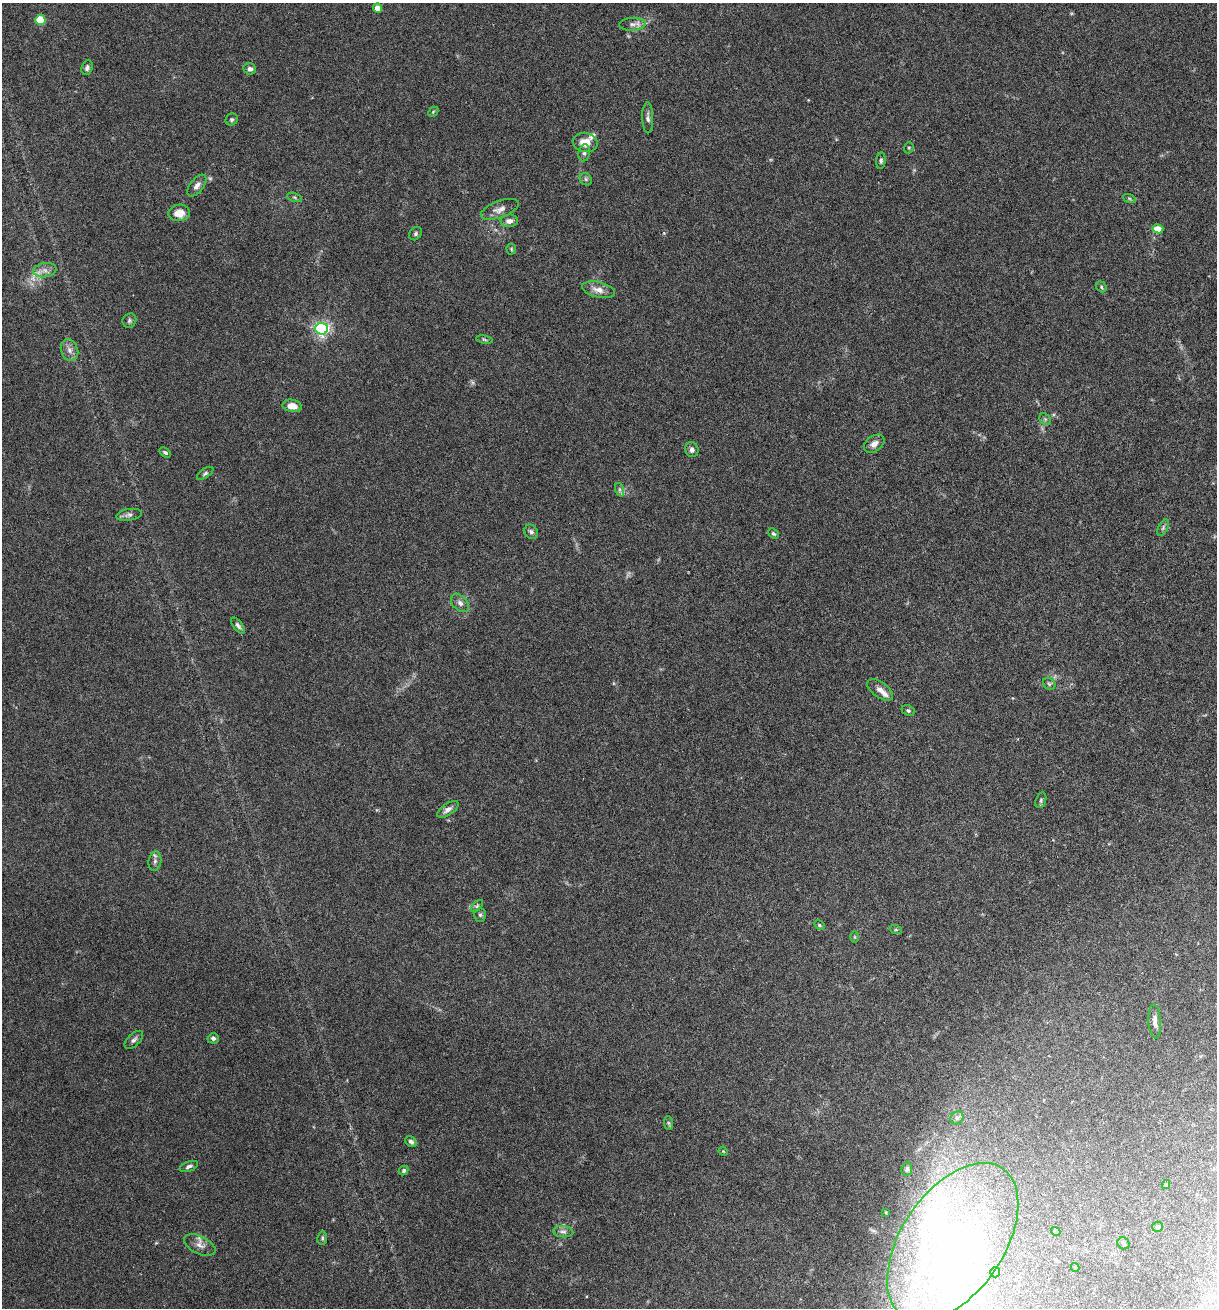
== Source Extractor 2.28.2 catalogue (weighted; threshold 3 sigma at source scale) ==
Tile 6 of 4 x 4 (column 2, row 2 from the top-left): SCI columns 1349-2563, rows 2638-3943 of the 5307 x 5252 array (HDU 1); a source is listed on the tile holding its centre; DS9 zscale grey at full resolution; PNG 1219 x 1310 px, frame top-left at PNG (2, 3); each listed source drawn as its Kron ellipse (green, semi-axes under 4 px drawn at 4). Nothing masked; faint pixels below the display range render black.
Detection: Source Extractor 2.28.2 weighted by HDU 2 'WHT'; one run over the whole footprint, this tile lists its part. Background 0.0264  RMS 0.0028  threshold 0.0115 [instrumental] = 3 sigma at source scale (4.09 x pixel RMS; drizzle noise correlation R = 1.36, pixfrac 0.8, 0.05/0.05 arcsec/px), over >= 5 px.
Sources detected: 86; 2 too faint to see at this stretch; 6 inside a brighter object's white glare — neither listed nor drawn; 4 inside a brighter listed object's ellipse — not listed separately; the other 74 listed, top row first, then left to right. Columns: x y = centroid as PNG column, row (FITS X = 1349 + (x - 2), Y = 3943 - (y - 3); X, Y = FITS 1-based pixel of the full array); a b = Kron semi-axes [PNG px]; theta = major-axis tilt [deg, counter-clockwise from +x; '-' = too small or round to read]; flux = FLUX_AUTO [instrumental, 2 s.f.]
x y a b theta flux
377 8 5 4 - 2.7
40 20 5 5 - 7.5
632 24 13 6 5 1.2
87 68 7 5 70 0.69
250 69 6 5 - 0.86
433 112 6 4 46 0.32
648 118 15 5 -89 0.9
232 119 6 5 - 0.49
585 142 12 9 -10 3
909 148 6 4 70 0.36
584 153 8 6 80 0.68
881 161 8 4 85 0.56
586 179 7 5 -47 0.51
197 186 13 6 52 1.3
295 197 8 3 -19 0.38
1129 198 6 4 -19 0.38
500 209 20 8 20 2
179 213 11 8 7 3.2
509 221 8 6 6 1.4
1158 229 5 4 - 3.2
415 234 7 5 49 0.53
511 249 5 5 - 0.34
45 270 12 7 10 1.4
1101 287 6 4 -51 0.4
598 290 16 7 -13 2.1
129 321 7 6 - 0.64
322 329 6 6 - 71
484 340 8 4 -10 0.41
69 350 11 8 -68 1.5
292 406 9 6 -9 2.4
1045 419 6 5 - 0.49
874 444 11 7 34 1.5
692 450 7 6 - 0.95
165 452 6 3 -33 0.42
205 473 9 4 34 0.58
620 490 7 4 -72 0.53
129 515 13 6 9 0.94
1163 528 9 4 64 0.56
531 532 7 6 - 0.68
773 534 6 4 -42 0.47
460 603 11 7 -46 1.1
238 626 9 4 -53 0.68
1049 684 7 5 -44 0.55
880 690 15 7 -36 1.7
908 710 7 5 -25 0.46
1041 800 8 5 73 0.47
448 809 12 5 34 1
155 861 10 6 80 0.83
477 906 7 4 45 0.48
480 915 7 5 -90 0.52
819 925 6 4 -28 0.32
896 930 6 4 -18 0.38
855 937 6 4 -90 0.28
1155 1022 17 6 -86 1.5
213 1038 5 5 - 0.65
134 1040 11 6 44 0.84
957 1118 7 6 - 0.75
668 1123 7 4 -88 0.43
411 1142 6 5 - 0.62
723 1151 5 3 - 0.22
189 1166 10 5 21 0.68
907 1169 7 5 82 0.55
404 1170 5 4 - 0.53
1166 1185 4 4 - 0.31
886 1212 4 2 - 0.21
1157 1227 5 5 - 0.41
563 1232 10 5 -5 0.92
1056 1232 5 4 - 1.5
322 1238 6 5 - 0.44
953 1242 89 51 56 72
1123 1243 6 5 - 0.49
200 1245 17 8 -26 1.8
1075 1267 4 3 - 0.33
995 1272 5 5 - 2.7